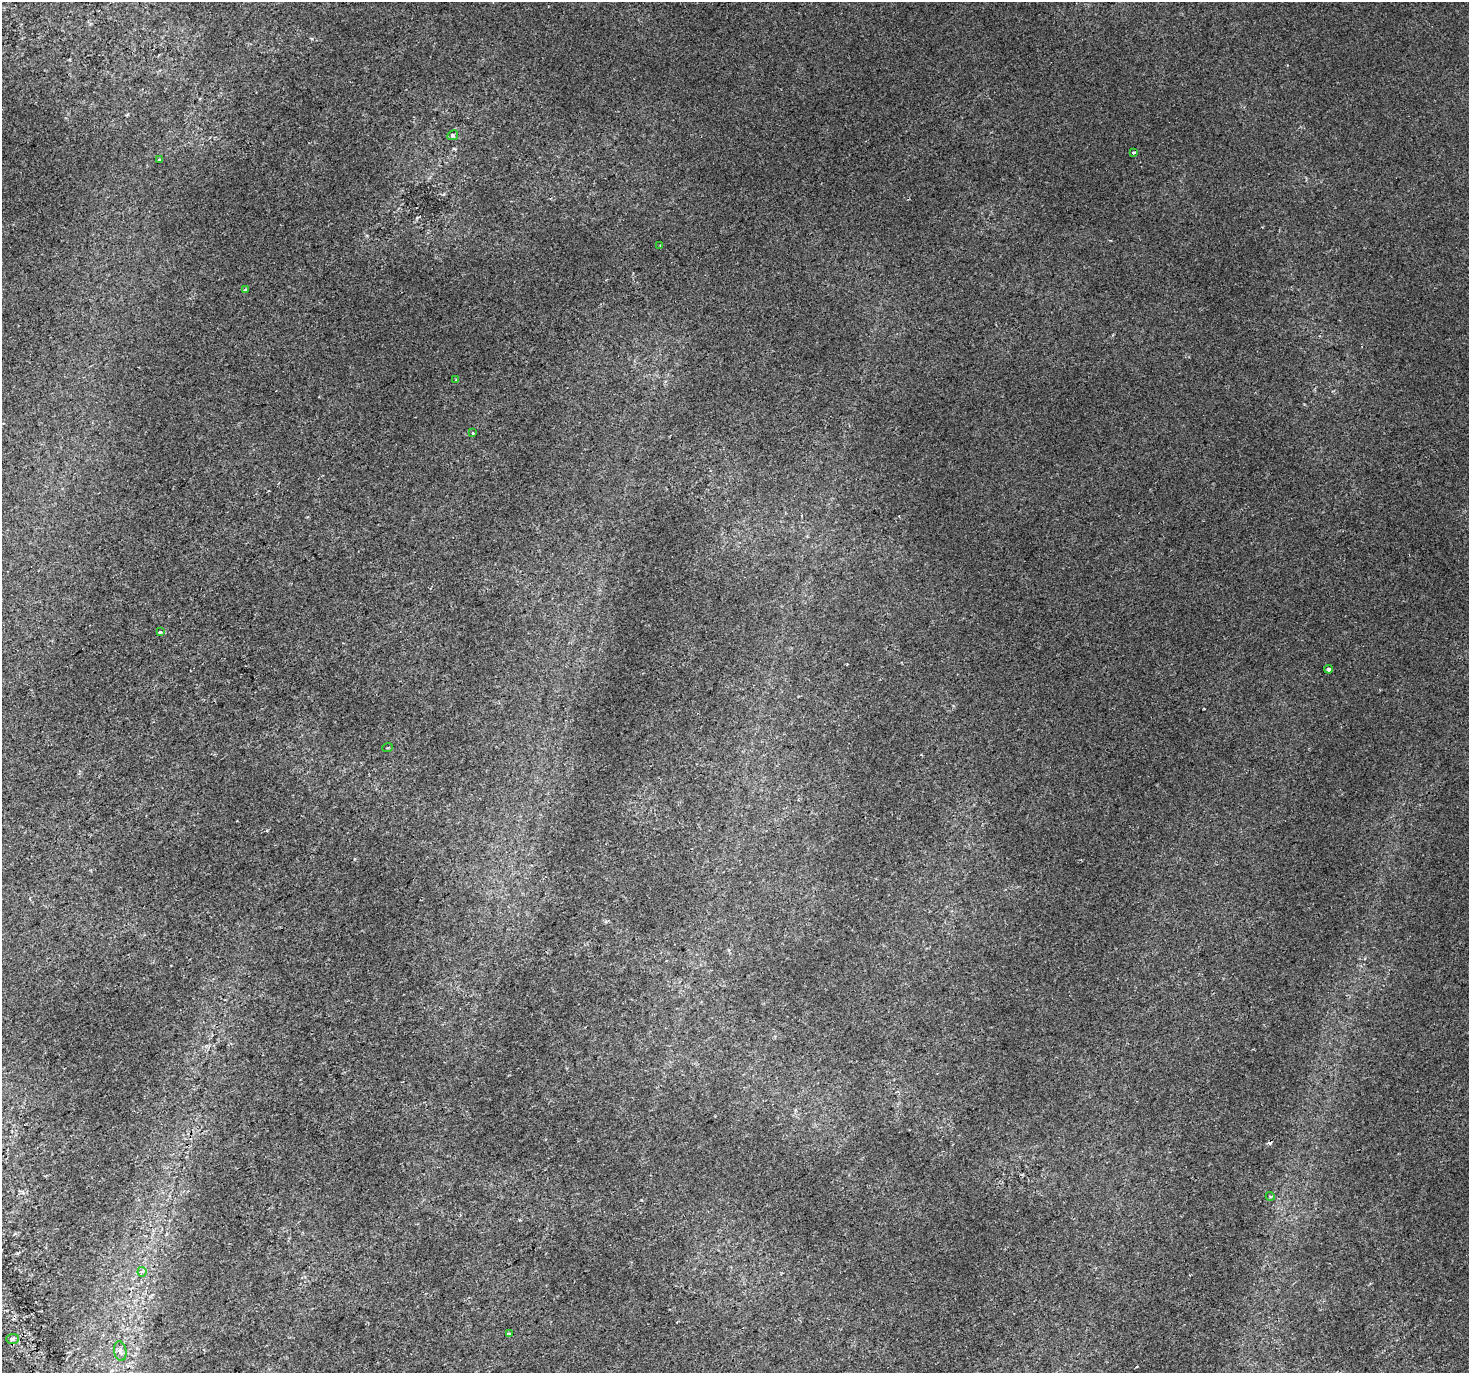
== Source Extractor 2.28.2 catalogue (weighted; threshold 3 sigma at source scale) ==
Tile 7 of 4 x 4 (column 3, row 2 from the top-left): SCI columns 2974-4440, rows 2939-4309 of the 5943 x 5816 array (HDU 1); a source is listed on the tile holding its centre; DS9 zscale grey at full resolution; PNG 1471 x 1375 px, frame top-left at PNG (2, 2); each listed source drawn as its Kron ellipse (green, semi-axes under 4 px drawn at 4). Shown black and unused: <1% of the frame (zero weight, under 2 of 3 exposures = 3% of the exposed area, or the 3 px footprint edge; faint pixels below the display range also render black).
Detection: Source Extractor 2.28.2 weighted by HDU 2 'WHT'; one run over the whole footprint, this tile lists its part. Background 0.00151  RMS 0.0029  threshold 0.013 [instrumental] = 3 sigma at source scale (4.5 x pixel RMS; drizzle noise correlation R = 1.50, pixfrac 1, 0.0396/0.0396 arcsec/px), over >= 5 px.
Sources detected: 17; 2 cosmic-ray / hot-pixel residue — neither listed nor drawn; the other 15 listed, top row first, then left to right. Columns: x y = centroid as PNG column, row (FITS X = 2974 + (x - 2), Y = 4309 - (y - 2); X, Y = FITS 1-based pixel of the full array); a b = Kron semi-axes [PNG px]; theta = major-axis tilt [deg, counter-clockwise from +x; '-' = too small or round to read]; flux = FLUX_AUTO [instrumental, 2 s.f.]
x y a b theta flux
453 135 6 4 29 0.5
1134 153 3 3 - 3.1
160 160 3 3 - 1.7
660 245 2 2 - 0.21
245 289 3 2 - 0.43
456 380 2 2 - 0.22
473 433 3 3 - 4.6
160 632 3 3 - 2.4
1329 669 4 3 - 1
387 748 5 2 - 0.26
1270 1196 4 3 - 0.29
142 1272 5 4 - 0.81
509 1333 4 3 - 0.5
12 1339 6 5 - 0.81
120 1351 10 6 -79 1.2